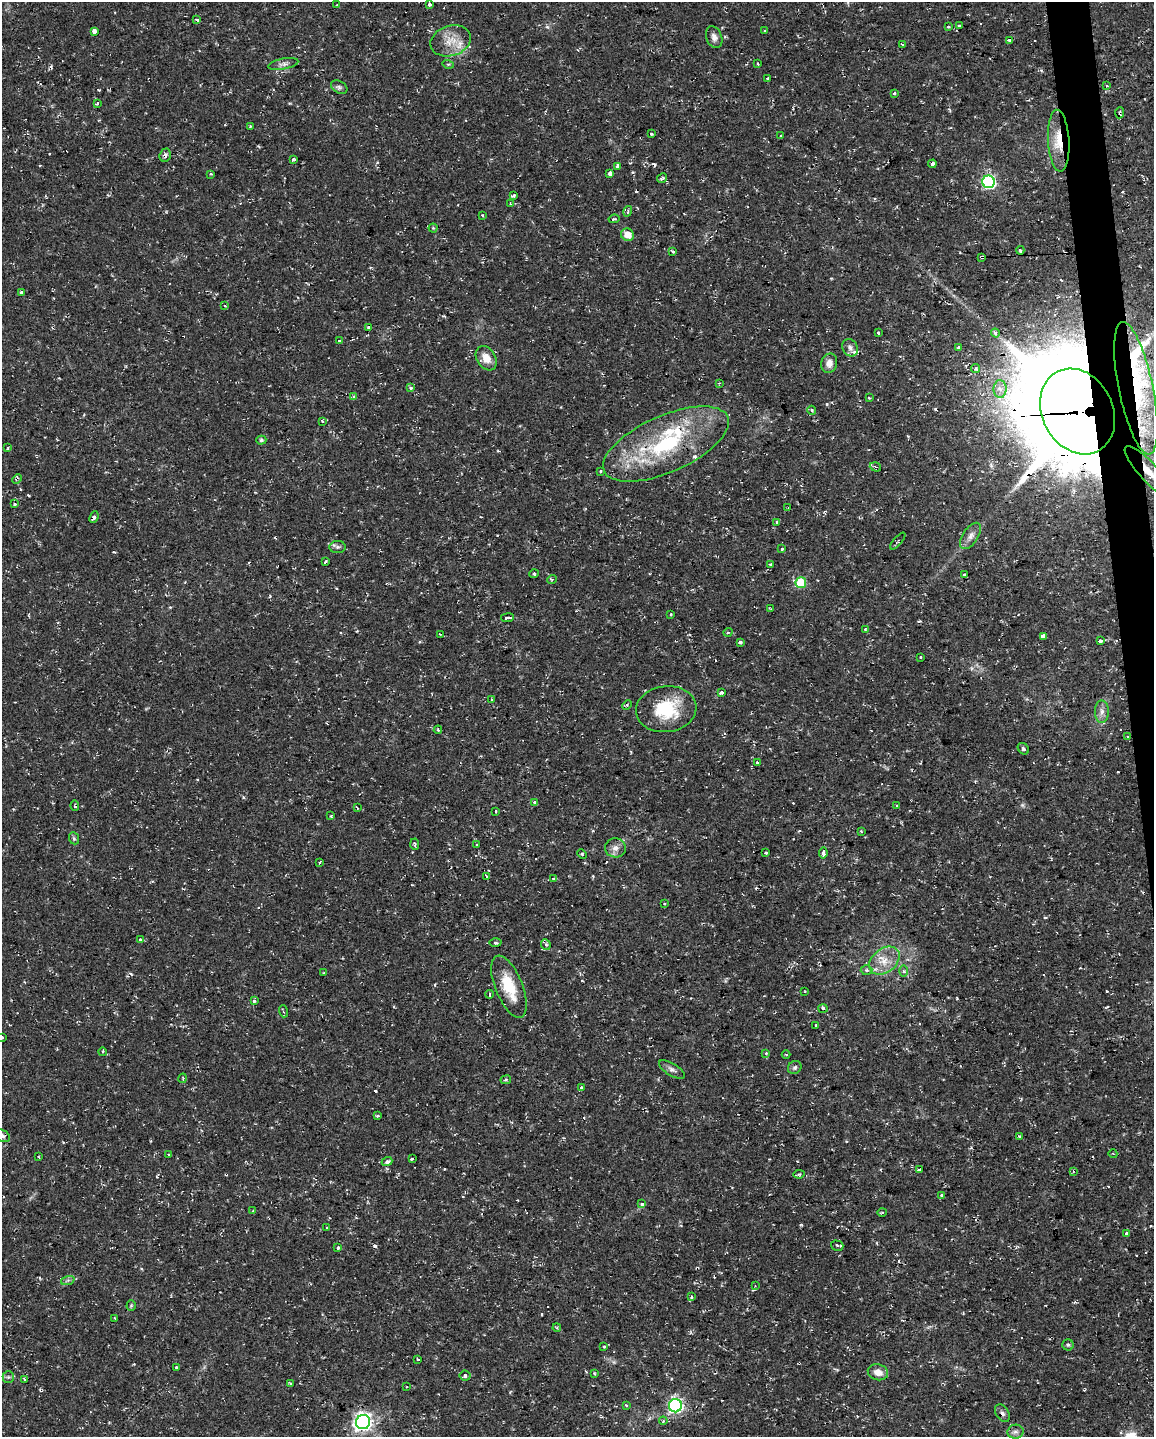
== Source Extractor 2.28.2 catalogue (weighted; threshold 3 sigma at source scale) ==
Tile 6 of 4 x 3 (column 2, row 2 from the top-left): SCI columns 1153-2304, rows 1484-2918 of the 4607 x 4367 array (HDU 1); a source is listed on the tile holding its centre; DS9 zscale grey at full resolution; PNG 1156 x 1439 px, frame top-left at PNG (2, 2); each listed source drawn as its Kron ellipse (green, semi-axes under 4 px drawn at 4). Shown black and unused: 2% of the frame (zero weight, under 2 of 3 exposures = <1% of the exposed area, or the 3 px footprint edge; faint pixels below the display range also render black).
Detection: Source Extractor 2.28.2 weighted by HDU 2 'WHT'; one run over the whole footprint, this tile lists its part. Background 0.0286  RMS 0.004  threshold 0.018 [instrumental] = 3 sigma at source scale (4.5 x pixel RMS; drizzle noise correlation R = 1.50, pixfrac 1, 0.0396/0.0396 arcsec/px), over >= 5 px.
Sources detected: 224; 1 too faint to see at this stretch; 31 cosmic-ray / hot-pixel residue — neither listed nor drawn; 7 inside a brighter listed object's ellipse — not listed separately; the other 185 listed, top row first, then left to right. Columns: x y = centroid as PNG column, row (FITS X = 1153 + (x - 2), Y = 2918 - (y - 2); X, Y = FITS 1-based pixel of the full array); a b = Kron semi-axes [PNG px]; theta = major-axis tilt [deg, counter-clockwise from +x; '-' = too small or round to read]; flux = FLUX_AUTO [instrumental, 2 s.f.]
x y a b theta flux
429 4 3 3 - 1.9
337 5 3 2 - 0.35
197 19 4 3 - 1.2
959 26 3 3 - 1.4
948 27 4 2 - 0.39
94 31 3 3 - 7.2
764 31 3 3 - 0.35
714 37 11 7 -68 2
1009 40 4 3 - 5.2
451 41 21 15 18 6.9
902 44 4 2 - 0.39
283 64 15 5 11 1.8
448 64 6 3 -16 0.48
758 64 3 2 - 0.35
768 78 3 3 - 2.1
1107 85 4 4 - 0.51
339 87 9 6 -32 1
894 93 3 3 - 1.1
97 104 3 3 - 0.88
1120 113 5 3 - 0.53
250 126 4 2 - 0.3
651 134 3 3 - 0.68
781 136 3 3 - 1.1
1059 141 31 10 -87 9.9
165 155 7 5 70 1.4
293 159 4 3 - 0.5
932 164 4 4 - 2.7
617 166 4 4 - 1.3
211 174 4 3 - 0.46
610 174 4 3 - 9.3
662 178 5 4 - 1.1
989 182 6 6 - 73
514 196 4 3 - 0.55
510 203 4 2 - 1
628 211 5 3 - 0.63
482 215 3 3 - 0.57
614 219 5 3 - 0.48
433 228 4 4 - 0.5
627 235 6 6 - 5
1020 250 4 3 - 0.82
673 252 3 3 - 2
982 257 4 3 - 0.74
21 292 4 3 - 2.4
225 306 4 2 - 0.31
369 327 4 3 - 2.5
879 333 3 3 - 1.4
995 333 4 4 - 1.9
339 341 3 3 - 1.2
850 348 9 7 -59 1.5
959 348 3 3 - 8.4
486 358 13 9 -58 4.3
829 363 10 8 76 2.8
976 369 4 4 - 0.92
719 383 3 3 - 0.32
411 388 3 3 - 1.4
1136 388 67 17 -78 36
1000 389 9 6 -87 2.3
353 396 3 3 - 1.6
869 398 3 3 - 0.35
812 410 4 4 - 0.59
1078 411 45 35 -63 5600
322 421 4 3 - 0.43
261 440 5 4 - 0.7
666 444 68 28 24 47
8 448 3 3 - 0.65
875 467 6 4 -19 0.71
601 471 4 3 - 0.34
1149 472 34 9 -47 8.9
17 479 5 3 - 0.64
15 504 4 3 - 1.2
788 508 3 2 - 0.29
94 517 6 4 67 1
777 522 3 3 - 1.5
971 536 15 7 57 2.5
898 541 10 2 50 0.54
337 547 8 6 -1 0.95
782 548 3 3 - 1.4
326 562 3 3 - 1.6
770 565 3 3 - 0.72
534 574 5 3 - 0.42
964 575 3 3 - 1.7
552 579 5 3 - 0.58
801 583 5 5 - 19
770 609 4 2 - 0.36
671 614 4 2 - 0.36
507 618 6 3 8 1.7
865 629 3 3 - 0.45
728 632 5 3 - 0.35
440 634 3 2 - 0.77
1044 636 4 3 - 3.6
1100 641 4 3 - 4.2
740 642 4 3 - 2.1
920 657 3 3 - 1.2
721 693 4 3 - 1.5
492 700 3 2 - 0.32
627 705 5 3 - 0.52
666 709 30 23 7 20
1102 712 11 7 -90 2.1
438 730 4 3 - 0.45
1127 737 3 2 - 0.6
1023 749 6 5 - 0.84
757 762 3 3 - 1.3
535 802 4 3 - 1.8
75 806 5 3 - 0.75
896 806 3 2 - 0.3
357 808 4 3 - 0.5
496 811 3 2 - 0.29
331 816 3 3 - 0.6
861 831 4 3 - 0.32
74 838 6 5 - 0.74
415 844 6 3 -86 0.59
476 844 3 3 - 0.71
615 848 10 9 - 2.5
766 853 3 3 - 1.2
823 853 5 3 - 4.9
582 854 5 4 - 0.49
320 862 3 3 - 0.87
486 876 4 3 - 0.46
553 878 3 3 - 0.97
664 904 3 3 - 0.73
140 940 3 3 - 0.39
495 943 6 3 -2 0.57
546 944 5 4 - 0.81
884 961 17 12 38 6.6
867 970 6 5 - 0.73
903 971 6 4 -89 0.62
324 972 4 2 - 0.39
509 987 33 13 -68 13
805 992 3 2 - 0.36
489 994 4 3 - 2
254 1001 3 3 - 1.3
823 1008 5 3 - 0.51
283 1011 6 4 -72 0.56
815 1025 3 3 - 1.9
2 1037 3 3 - 0.91
103 1052 4 3 - 0.41
766 1053 3 2 - 0.32
786 1054 4 3 - 0.34
795 1067 7 6 - 1
672 1069 15 6 -31 1.5
183 1078 5 3 - 0.38
506 1080 5 3 - 0.45
582 1088 3 3 - 1.5
378 1116 3 3 - 1.8
2 1136 8 5 -32 1.1
1020 1136 4 3 - 0.5
1113 1154 4 3 - 0.27
169 1155 3 3 - 4.4
39 1157 4 2 - 0.32
412 1158 3 3 - 1.6
387 1161 5 4 - 1.7
919 1170 4 3 - 3.2
1073 1171 4 2 - 0.31
799 1174 5 4 - 0.56
941 1195 3 3 - 2.1
642 1204 4 4 - 1.8
253 1211 4 3 - 0.42
882 1212 4 3 - 0.41
326 1227 3 2 - 0.58
1126 1233 4 3 - 1.7
837 1246 6 5 - 0.82
338 1248 3 3 - 1.7
68 1280 7 4 18 0.84
755 1286 3 3 - 0.35
691 1297 3 3 - 0.72
131 1306 5 4 - 0.46
115 1318 3 2 - 0.42
557 1328 4 3 - 0.44
1068 1345 6 5 - 0.69
604 1346 3 3 - 1.6
417 1359 3 3 - 4.7
176 1367 3 3 - 0.82
878 1372 10 8 -15 3.4
594 1373 4 3 - 0.38
465 1376 5 5 - 1
8 1377 6 5 - 0.77
24 1379 4 3 - 0.84
290 1383 3 2 - 0.56
407 1387 3 2 - 0.47
626 1406 3 3 - 0.7
675 1406 6 6 - 80
1002 1413 9 6 -57 1.4
663 1421 4 4 - 0.47
363 1422 7 7 - 160
1015 1432 8 7 - 1.5
Overlapping masked pixels (flux is a lower limit): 13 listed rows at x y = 1120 113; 1059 141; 165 155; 982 257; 1136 388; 1078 411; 666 444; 1149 472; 17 479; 507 618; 1127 737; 1002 1413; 363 1422
Isophote crosses this tile's border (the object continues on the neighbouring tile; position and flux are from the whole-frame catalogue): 3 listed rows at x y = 1149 472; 2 1037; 2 1136